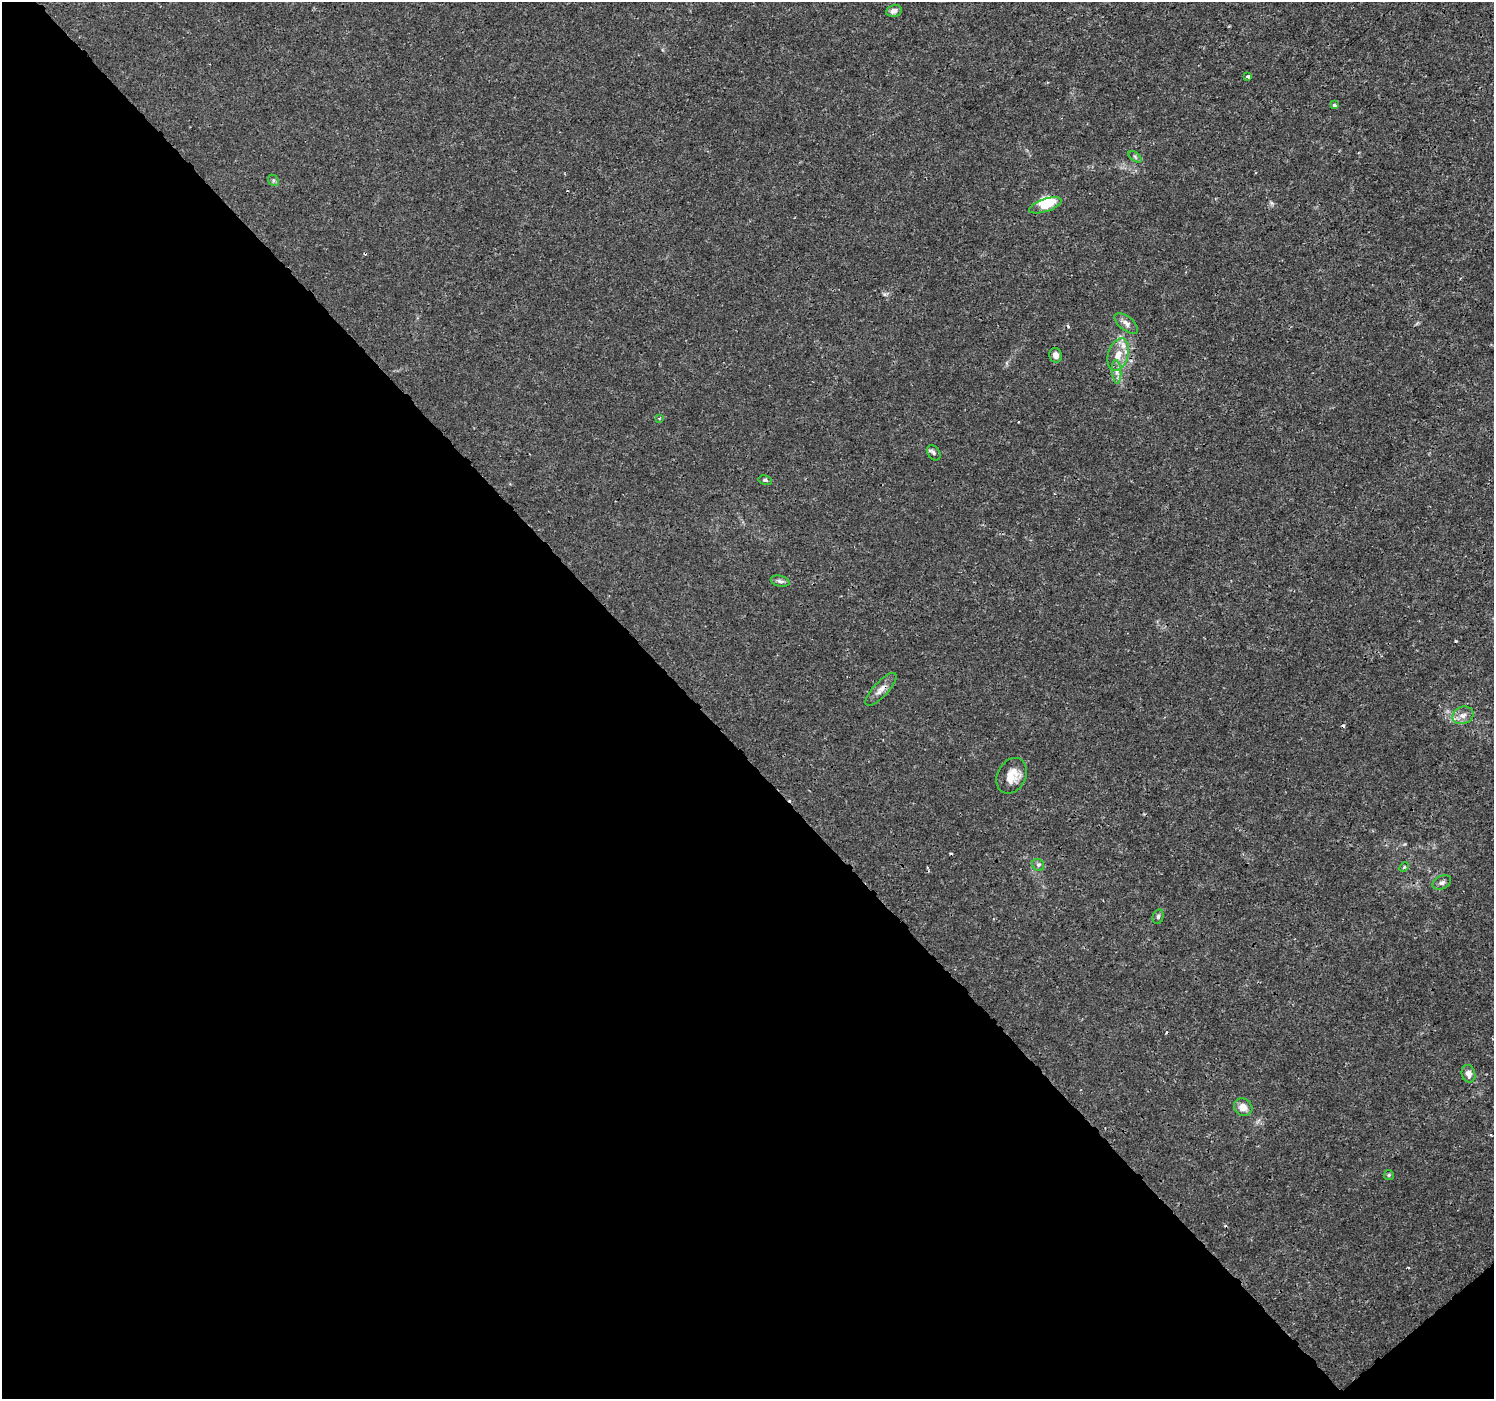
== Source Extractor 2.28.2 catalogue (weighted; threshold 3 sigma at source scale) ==
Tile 14 of 4 x 4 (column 2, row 4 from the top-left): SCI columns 1538-3029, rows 187-1583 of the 6065 x 6025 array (HDU 1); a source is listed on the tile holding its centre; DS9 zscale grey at full resolution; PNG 1496 x 1401 px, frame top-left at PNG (2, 2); each listed source drawn as its Kron ellipse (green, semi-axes under 4 px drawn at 4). Shown black and unused: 47% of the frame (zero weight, under 3 of 4 exposures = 5% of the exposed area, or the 3 px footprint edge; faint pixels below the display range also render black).
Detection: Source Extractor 2.28.2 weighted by HDU 2 'WHT'; one run over the whole footprint, this tile lists its part. Background 0.00113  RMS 7.8e-04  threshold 0.00351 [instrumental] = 3 sigma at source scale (4.5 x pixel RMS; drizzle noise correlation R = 1.50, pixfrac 1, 0.0396/0.0396 arcsec/px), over >= 5 px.
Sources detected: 31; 2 inside a brighter object's white glare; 5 cosmic-ray / hot-pixel residue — neither listed nor drawn; the other 24 listed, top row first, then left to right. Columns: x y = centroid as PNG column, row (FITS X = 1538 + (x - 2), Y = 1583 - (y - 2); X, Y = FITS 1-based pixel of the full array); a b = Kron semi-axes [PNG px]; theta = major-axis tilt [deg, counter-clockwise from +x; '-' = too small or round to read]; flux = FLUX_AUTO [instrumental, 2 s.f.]
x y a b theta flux
894 11 8 6 11 0.33
1247 77 4 3 - 0.34
1334 105 4 4 - 0.15
1135 157 7 4 -38 0.12
273 180 6 4 -47 0.13
1045 205 17 6 18 1.3
1126 323 14 7 -38 0.39
1056 355 7 6 - 0.38
1118 355 16 10 73 1
1117 372 11 4 -86 0.35
660 418 4 2 - 0.063
934 453 8 6 -54 0.17
765 480 7 4 -9 0.14
780 581 9 5 -13 0.21
881 689 21 7 47 0.56
1463 715 11 8 24 0.49
1012 776 19 14 62 1.2
1038 865 6 5 - 0.17
1404 867 5 3 - 0.094
1442 883 10 6 24 0.27
1158 917 7 5 75 0.16
1468 1074 9 6 -75 0.43
1243 1107 9 8 - 0.65
1389 1175 5 5 - 0.1
Overlapping masked pixels (flux is a lower limit): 1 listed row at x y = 881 689